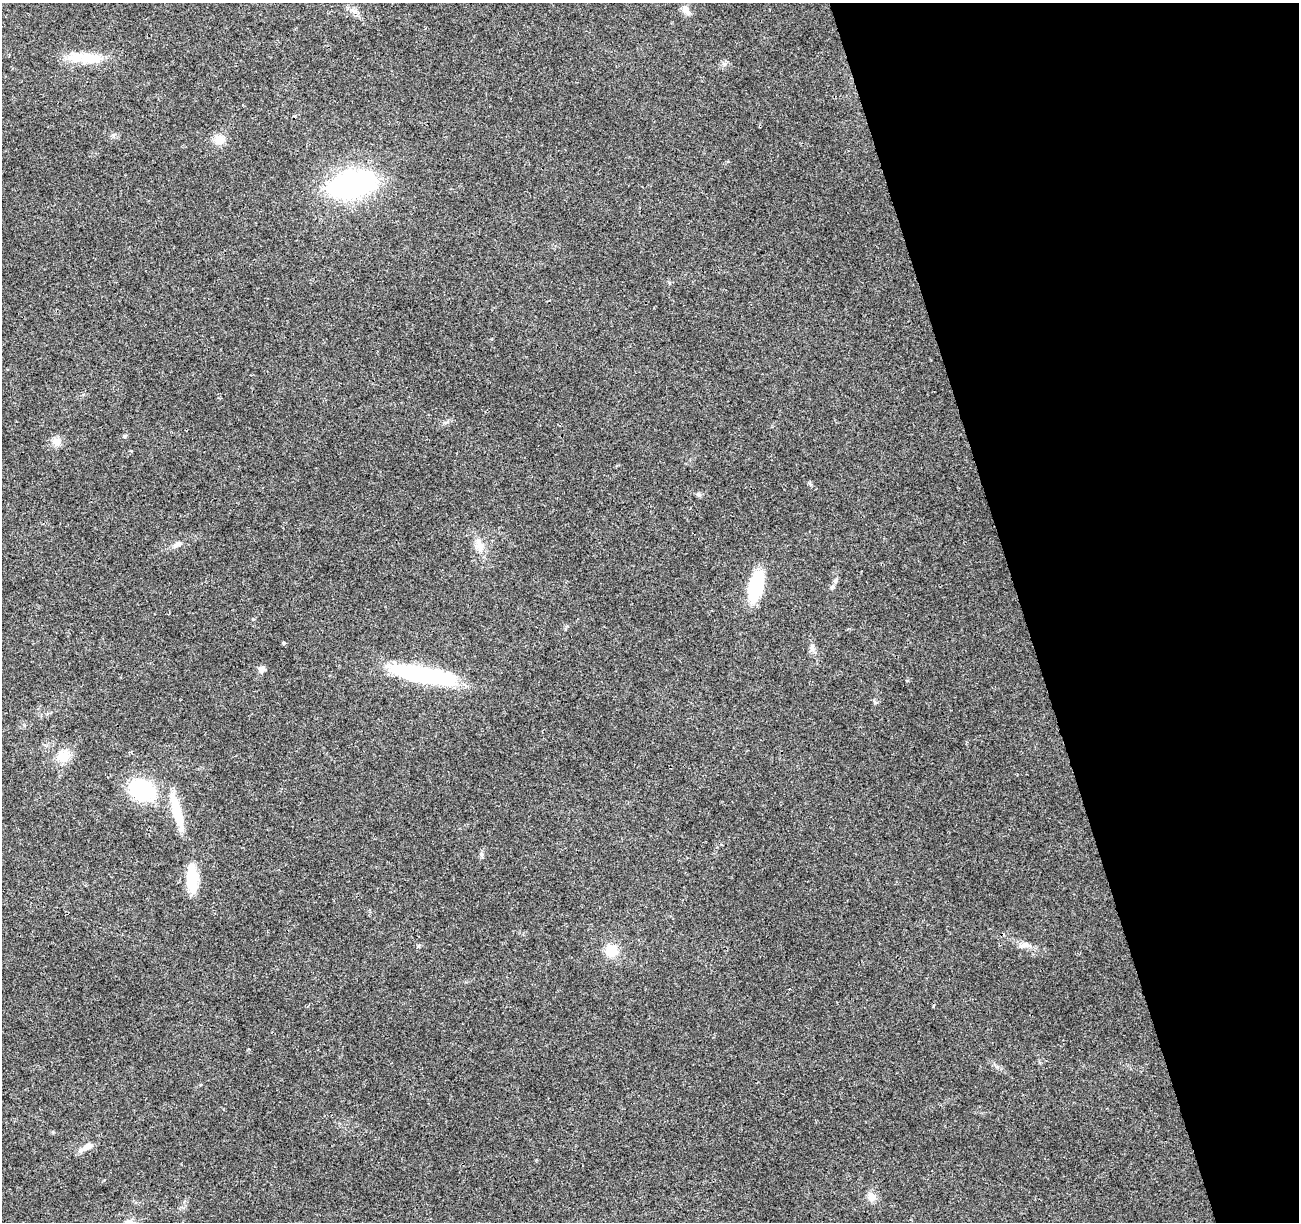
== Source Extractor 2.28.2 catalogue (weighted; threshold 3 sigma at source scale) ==
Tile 12 of 4 x 4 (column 4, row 3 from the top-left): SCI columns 3947-5243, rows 1289-2508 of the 5300 x 5068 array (HDU 1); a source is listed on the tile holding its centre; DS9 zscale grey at full resolution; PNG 1301 x 1224 px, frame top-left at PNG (2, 3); no overlay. Shown black and unused: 21% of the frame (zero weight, under 3 of 4 exposures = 5% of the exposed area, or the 3 px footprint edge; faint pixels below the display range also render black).
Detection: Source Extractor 2.28.2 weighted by HDU 2 'WHT'; one run over the whole footprint, this tile lists its part. Background 0.0184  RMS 0.0029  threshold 0.0132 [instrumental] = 3 sigma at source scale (4.5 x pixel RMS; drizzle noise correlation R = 1.50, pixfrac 1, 0.0396/0.0396 arcsec/px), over >= 5 px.
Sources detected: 29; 1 inside a brighter object's white glare — not listed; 1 inside a brighter listed object's ellipse — not listed separately; the other 27 listed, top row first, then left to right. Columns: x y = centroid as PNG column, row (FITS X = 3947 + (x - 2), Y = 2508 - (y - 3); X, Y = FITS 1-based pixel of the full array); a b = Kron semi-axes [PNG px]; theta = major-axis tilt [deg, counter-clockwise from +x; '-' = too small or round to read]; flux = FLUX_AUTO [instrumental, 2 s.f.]
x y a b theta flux
353 10 7 4 -20 0.8
686 10 13 7 -57 2
76 57 23 15 0 5.2
219 140 14 13 - 3.1
352 184 32 17 13 78
125 436 6 3 72 0.34
56 442 12 11 - 2.1
698 494 7 5 -17 0.57
177 544 14 6 26 1.3
480 545 20 10 -75 3.1
835 580 7 5 86 0.65
756 585 25 12 76 21
832 587 7 6 - 0.65
284 643 4 3 - 0.95
812 648 12 4 -85 0.97
262 669 8 7 - 1.2
424 675 63 13 -10 47
875 702 6 4 -19 0.41
63 757 18 17 - 4.7
142 790 22 18 -21 25
176 810 44 11 -74 8.9
481 854 6 5 - 0.6
192 879 25 9 -89 12
1025 945 13 8 0 1.7
611 950 16 16 - 4.6
87 1147 19 7 29 2.2
872 1197 12 11 - 2
Unlisted compact peaks at least as high as the median listed source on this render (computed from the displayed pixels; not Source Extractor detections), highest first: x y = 418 946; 253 619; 997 1067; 447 422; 113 135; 811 485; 724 64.